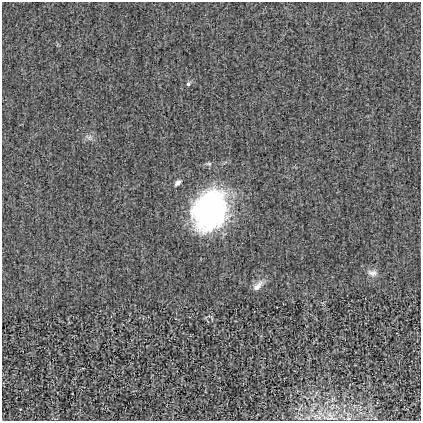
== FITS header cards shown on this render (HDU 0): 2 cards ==
NAXIS1  =                  419
NAXIS2  =                  419

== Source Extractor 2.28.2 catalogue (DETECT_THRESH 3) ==
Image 419 x 419 px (HDU 0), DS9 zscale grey, 1 PNG px = 1 image px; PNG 423 x 423 px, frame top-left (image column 1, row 419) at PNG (2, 2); no overlay
Background -0.00104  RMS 0.016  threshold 0.048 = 3 sigma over >= 5 px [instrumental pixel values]
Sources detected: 8; all 8 listed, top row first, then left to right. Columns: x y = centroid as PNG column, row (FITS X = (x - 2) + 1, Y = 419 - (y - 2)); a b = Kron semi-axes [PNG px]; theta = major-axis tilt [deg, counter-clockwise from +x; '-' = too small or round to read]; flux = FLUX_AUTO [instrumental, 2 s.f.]
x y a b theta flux
188 84 6 5 - 2.4
89 137 12 7 -23 4.7
209 164 9 5 -7 2.6
178 183 9 5 44 4.5
210 211 45 35 67 220
372 273 15 9 -9 7.6
258 286 18 8 45 9.2
330 417 19 15 -27 16